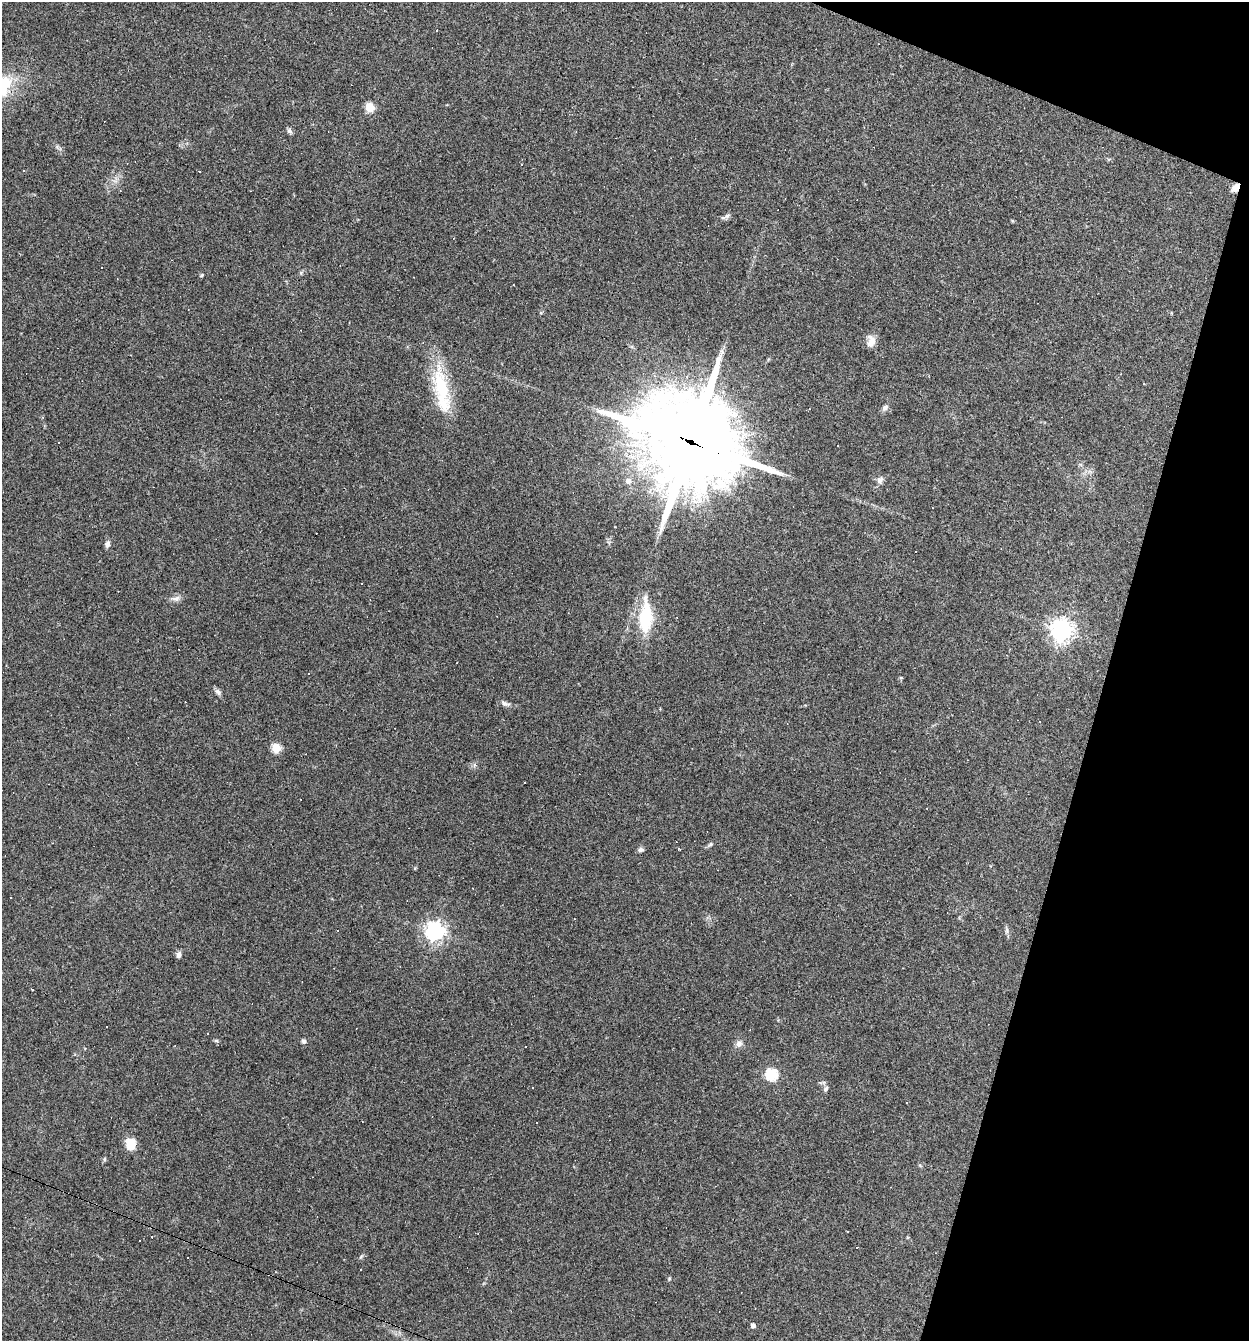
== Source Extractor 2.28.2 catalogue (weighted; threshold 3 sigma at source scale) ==
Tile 8 of 4 x 4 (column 4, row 2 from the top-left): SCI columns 3870-5116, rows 2681-4019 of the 5373 x 5359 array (HDU 1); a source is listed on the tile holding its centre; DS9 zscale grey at full resolution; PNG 1251 x 1343 px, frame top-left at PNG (2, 2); no overlay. Shown black and unused: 14% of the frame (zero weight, under 3 of 4 exposures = <1% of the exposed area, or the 3 px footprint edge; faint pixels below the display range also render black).
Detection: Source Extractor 2.28.2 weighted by HDU 2 'WHT'; one run over the whole footprint, this tile lists its part. Background 0.0495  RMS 0.0057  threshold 0.0257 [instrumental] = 3 sigma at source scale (4.5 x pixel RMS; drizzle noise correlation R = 1.50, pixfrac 1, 0.05/0.05 arcsec/px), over >= 5 px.
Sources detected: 63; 21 cosmic-ray / hot-pixel residue — not listed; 1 inside a brighter listed object's ellipse — not listed separately; the other 41 listed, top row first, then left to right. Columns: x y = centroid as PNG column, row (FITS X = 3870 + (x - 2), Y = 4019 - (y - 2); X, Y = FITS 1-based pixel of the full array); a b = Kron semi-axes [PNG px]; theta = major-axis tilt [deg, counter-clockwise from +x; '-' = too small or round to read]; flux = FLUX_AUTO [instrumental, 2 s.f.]
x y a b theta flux
370 107 5 5 - 27
289 131 9 6 -51 1.4
23 170 3 3 - 1.3
1236 187 9 6 54 5.6
727 215 9 7 42 1.7
301 273 6 5 - 0.84
201 275 6 4 23 0.67
871 341 15 9 82 5.1
441 387 54 19 -78 33
885 407 9 6 55 2.1
692 442 43 33 -26 6300
880 480 9 8 - 2.4
628 481 8 7 - 3.2
107 544 8 6 79 2.2
176 599 14 7 5 2.6
646 617 39 14 88 29
1062 630 7 7 - 420
218 692 9 6 -51 1.8
505 704 14 6 -21 2
276 748 5 5 - 27
475 765 6 3 17 0.95
525 782 2 2 - 0.45
711 844 7 5 35 1
641 849 7 5 7 1.6
679 849 3 3 - 0.68
435 931 7 7 - 300
1007 931 9 4 82 1.2
178 955 7 5 57 2.2
32 989 3 3 - 2
216 1040 6 4 -1 0.75
304 1041 6 6 - 1.3
739 1043 9 8 - 2.8
772 1074 6 6 - 58
823 1082 11 3 8 1
532 1088 2 2 - 0.41
826 1089 9 5 59 1.3
907 1103 3 2 - 0.34
536 1122 3 2 - 0.72
131 1144 11 9 87 10
104 1159 7 4 82 0.82
753 1325 5 4 - 2.1
Overlapping masked pixels (flux is a lower limit): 2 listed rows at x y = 1236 187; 692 442
Unlisted compact peaks at least as high as the median listed source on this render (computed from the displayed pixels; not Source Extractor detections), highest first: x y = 669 1279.